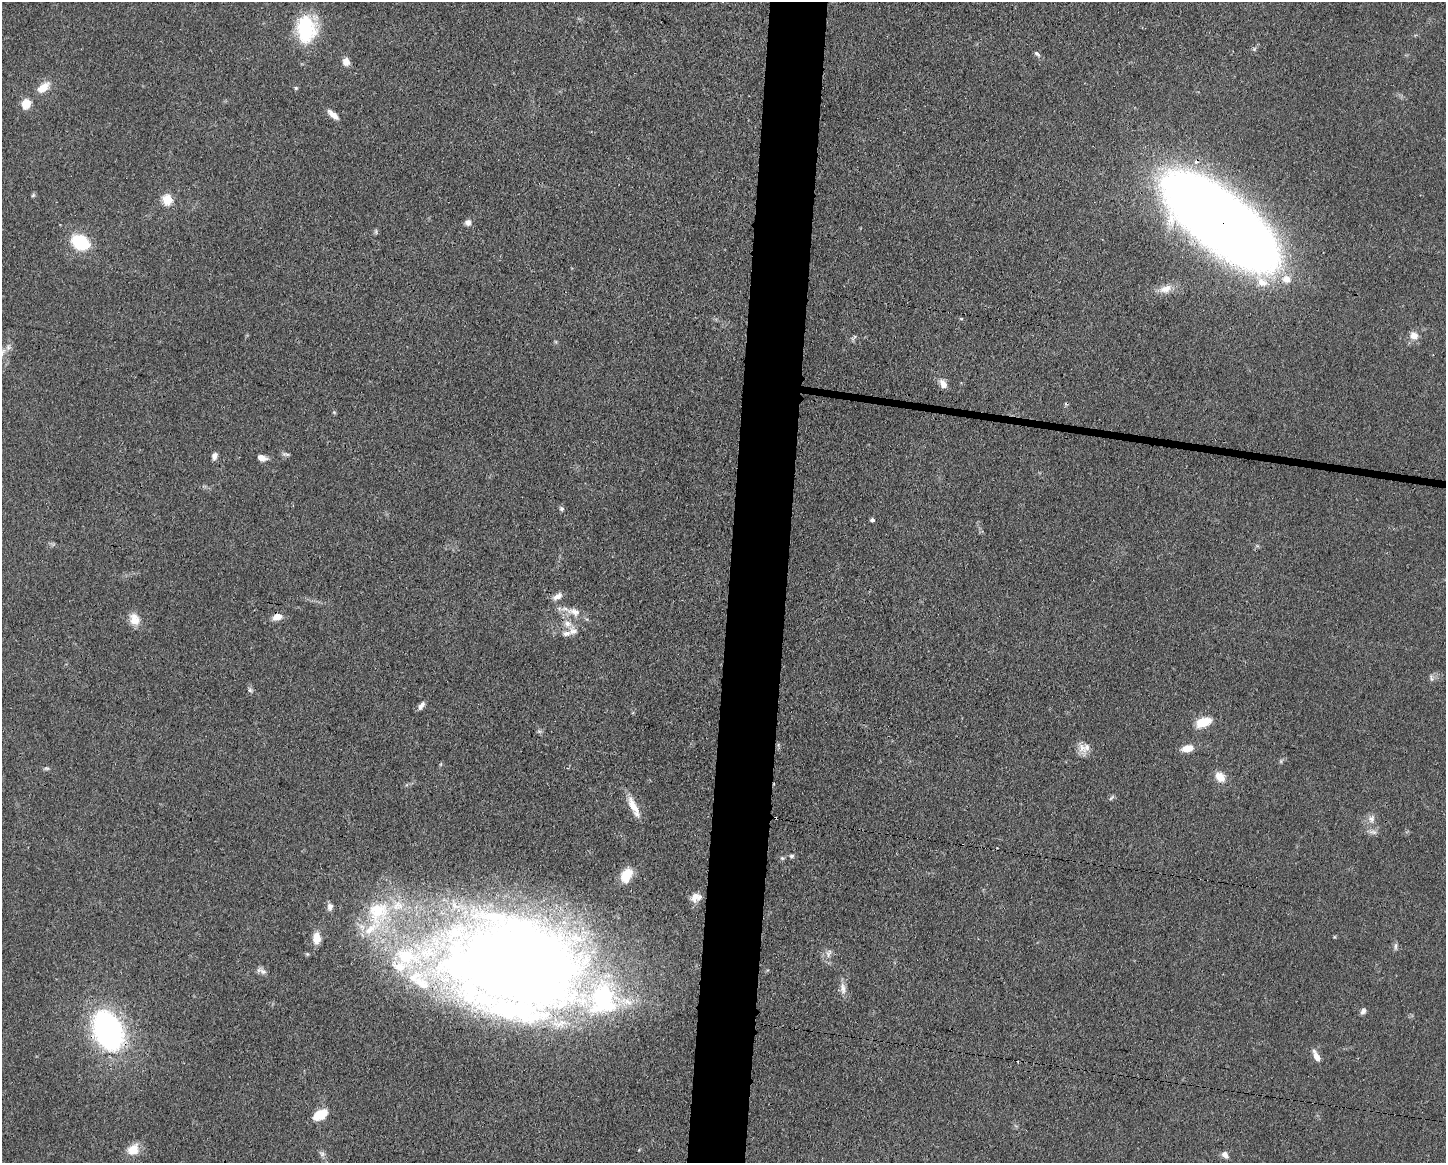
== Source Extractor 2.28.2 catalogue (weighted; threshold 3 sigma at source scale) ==
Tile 8 of 3 x 4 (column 2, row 3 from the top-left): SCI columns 1558-3001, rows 1167-2327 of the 4672 x 4656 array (HDU 1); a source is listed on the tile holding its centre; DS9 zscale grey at full resolution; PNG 1448 x 1165 px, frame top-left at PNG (2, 2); no overlay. Shown black and unused: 4% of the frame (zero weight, under 3 of 4 exposures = <1% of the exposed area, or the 3 px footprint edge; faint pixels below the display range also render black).
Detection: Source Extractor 2.28.2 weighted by HDU 2 'WHT'; one run over the whole footprint, this tile lists its part. Background 0.0585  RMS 0.0042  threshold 0.019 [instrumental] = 3 sigma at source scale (4.5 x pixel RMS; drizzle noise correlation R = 1.50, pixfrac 1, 0.05/0.05 arcsec/px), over >= 5 px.
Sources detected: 70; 2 cosmic-ray / hot-pixel residue — not listed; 11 inside a brighter listed object's ellipse — not listed separately; the other 57 listed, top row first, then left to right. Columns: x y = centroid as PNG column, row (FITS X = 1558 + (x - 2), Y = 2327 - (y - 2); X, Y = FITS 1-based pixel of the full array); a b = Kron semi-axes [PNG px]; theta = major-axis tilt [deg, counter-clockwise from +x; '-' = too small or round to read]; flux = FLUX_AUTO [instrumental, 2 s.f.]
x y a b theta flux
306 29 23 16 -87 36
1254 49 6 5 - 0.67
1037 54 10 5 -44 1.1
346 62 8 7 - 3.3
43 87 16 9 38 5.6
296 88 5 4 - 0.56
26 104 10 8 62 6.5
333 115 13 5 -42 3.4
33 195 6 5 - 0.61
167 200 6 6 - 21
1220 221 87 33 -38 1100
468 222 8 8 - 1.8
376 232 8 4 -90 0.6
80 242 11 8 -27 40
1286 279 10 9 - 4.4
1165 289 18 10 20 4.4
1414 336 10 9 - 3.5
943 384 11 7 -60 2.9
286 454 13 3 -7 0.78
214 456 8 5 77 2
262 458 9 6 -16 3.1
562 509 6 6 - 0.89
872 520 4 4 - 1
557 596 11 6 30 2.7
575 612 17 10 -23 4.4
277 617 11 7 15 3.5
134 619 15 12 -66 4.9
573 631 12 11 - 3.2
1431 678 10 3 -81 0.81
250 690 6 6 - 0.89
421 706 10 5 58 1.8
1203 722 15 8 17 10
1087 747 15 10 59 3.5
1187 748 13 8 14 4.8
47 768 8 4 -8 0.73
1220 777 13 10 -49 4.9
1111 798 7 4 45 0.75
633 807 29 8 -64 6.1
1371 819 10 9 - 2.3
1373 832 11 6 -13 1.6
792 856 7 5 3 0.9
626 875 13 9 62 11
699 897 22 7 26 2.7
330 907 10 7 88 1.8
378 911 42 33 74 37
316 938 10 7 -86 6.1
1395 946 11 4 90 1
518 962 141 74 -8 740
263 971 13 7 -32 1.8
843 988 17 8 -84 2.8
1363 1011 7 5 56 1.3
108 1030 31 21 -66 120
1316 1056 14 6 -63 3.3
320 1114 17 10 32 8.1
133 1149 15 12 41 6.4
322 1154 7 7 - 1.2
1225 1155 9 6 -48 2.2
Overlapping masked pixels (flux is a lower limit): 3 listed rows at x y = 1220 221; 518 962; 108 1030